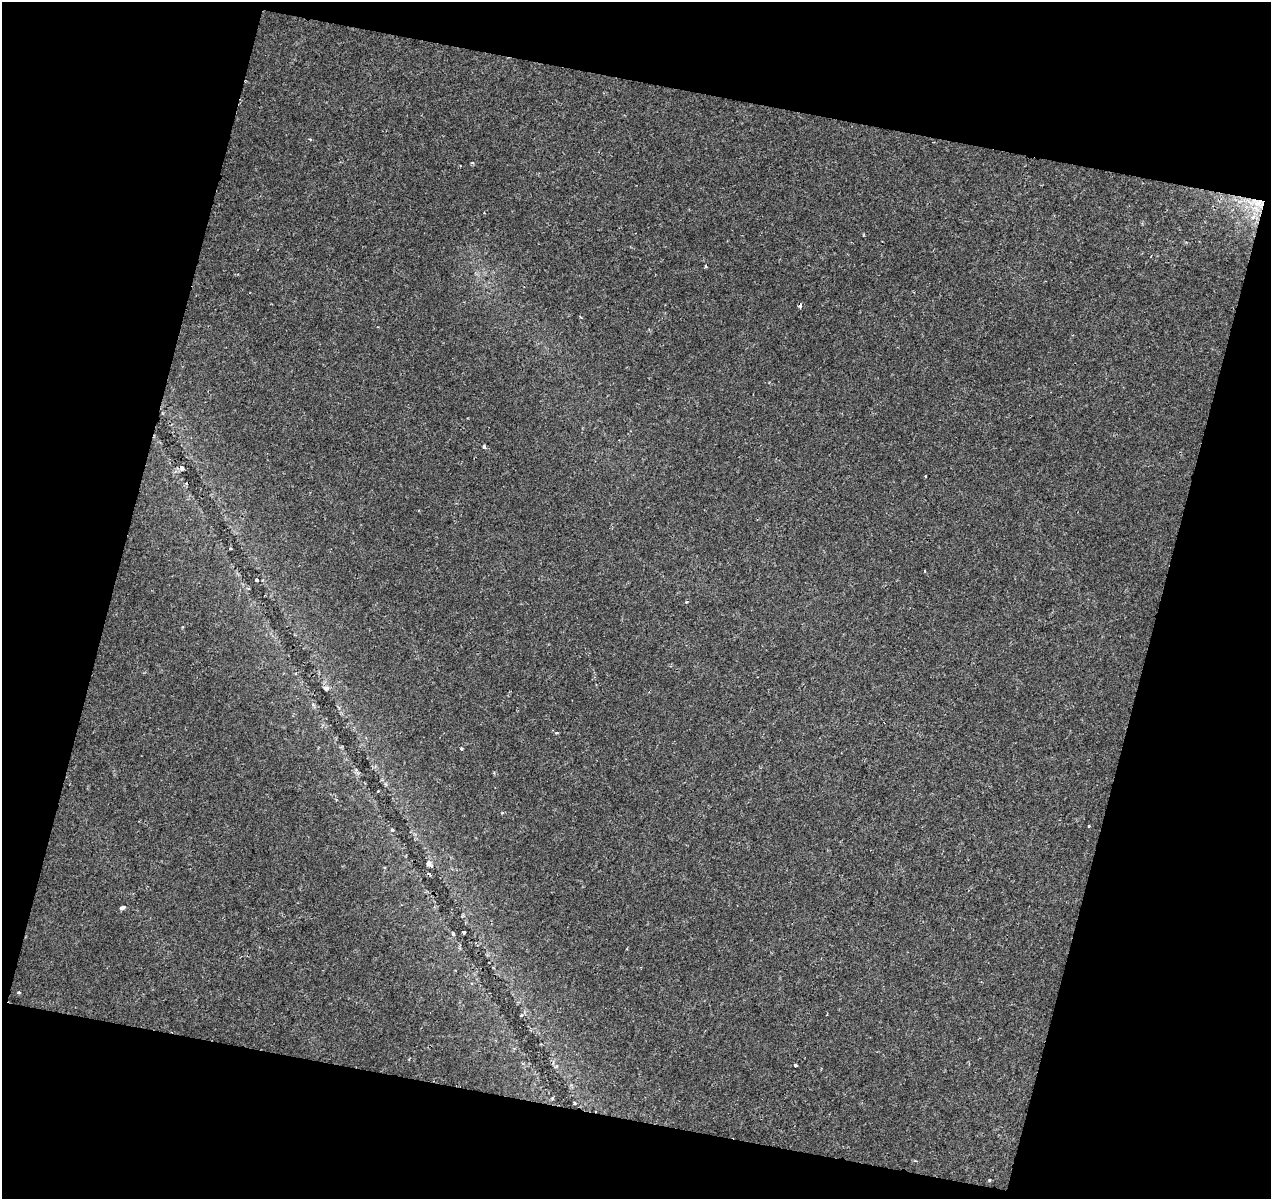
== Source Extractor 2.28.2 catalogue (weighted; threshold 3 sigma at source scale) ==
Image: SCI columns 1-1269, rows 59-1255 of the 1269 x 1310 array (HDU 1 of 3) = the unmasked area's bounding box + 8 px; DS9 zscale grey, full resolution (1 PNG px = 1 image px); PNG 1273 x 1201 px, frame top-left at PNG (2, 2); no overlay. Shown black and unused: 31% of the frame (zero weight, under 2 of 3 exposures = <1% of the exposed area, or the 3 px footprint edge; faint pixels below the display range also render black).
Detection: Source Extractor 2.28.2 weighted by HDU 2 'WHT'. Background 0.0866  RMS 0.0046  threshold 0.0206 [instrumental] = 3 sigma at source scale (4.5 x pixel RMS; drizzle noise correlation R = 1.50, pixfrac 1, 0.0396/0.0396 arcsec/px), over >= 5 px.
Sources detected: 25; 2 cosmic-ray / hot-pixel residue — not listed; the other 23 listed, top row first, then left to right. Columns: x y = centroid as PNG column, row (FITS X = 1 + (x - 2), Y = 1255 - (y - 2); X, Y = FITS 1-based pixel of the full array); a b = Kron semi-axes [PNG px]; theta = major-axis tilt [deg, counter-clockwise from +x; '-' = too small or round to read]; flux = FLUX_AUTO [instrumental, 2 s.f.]
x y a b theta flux
1258 203 10 4 -5 1.8
705 266 4 3 - 0.48
800 306 4 3 - 5.6
484 447 4 4 - 1.3
182 468 5 5 - 1.8
925 476 3 2 - 0.35
230 548 3 2 - 0.73
256 580 3 3 - 0.79
686 602 3 3 - 0.88
326 688 8 4 -7 0.9
462 749 3 3 - 1.5
385 784 6 3 -70 0.6
378 791 3 2 - 0.52
502 812 4 3 - 0.46
1089 826 3 3 - 1.5
428 863 8 6 52 1.6
123 907 6 4 20 1.5
464 932 4 3 - 3.4
453 934 6 4 -46 0.52
19 992 3 3 - 0.86
795 1065 3 3 - 1.2
574 1103 4 3 - 0.34
989 1180 4 4 - 0.5